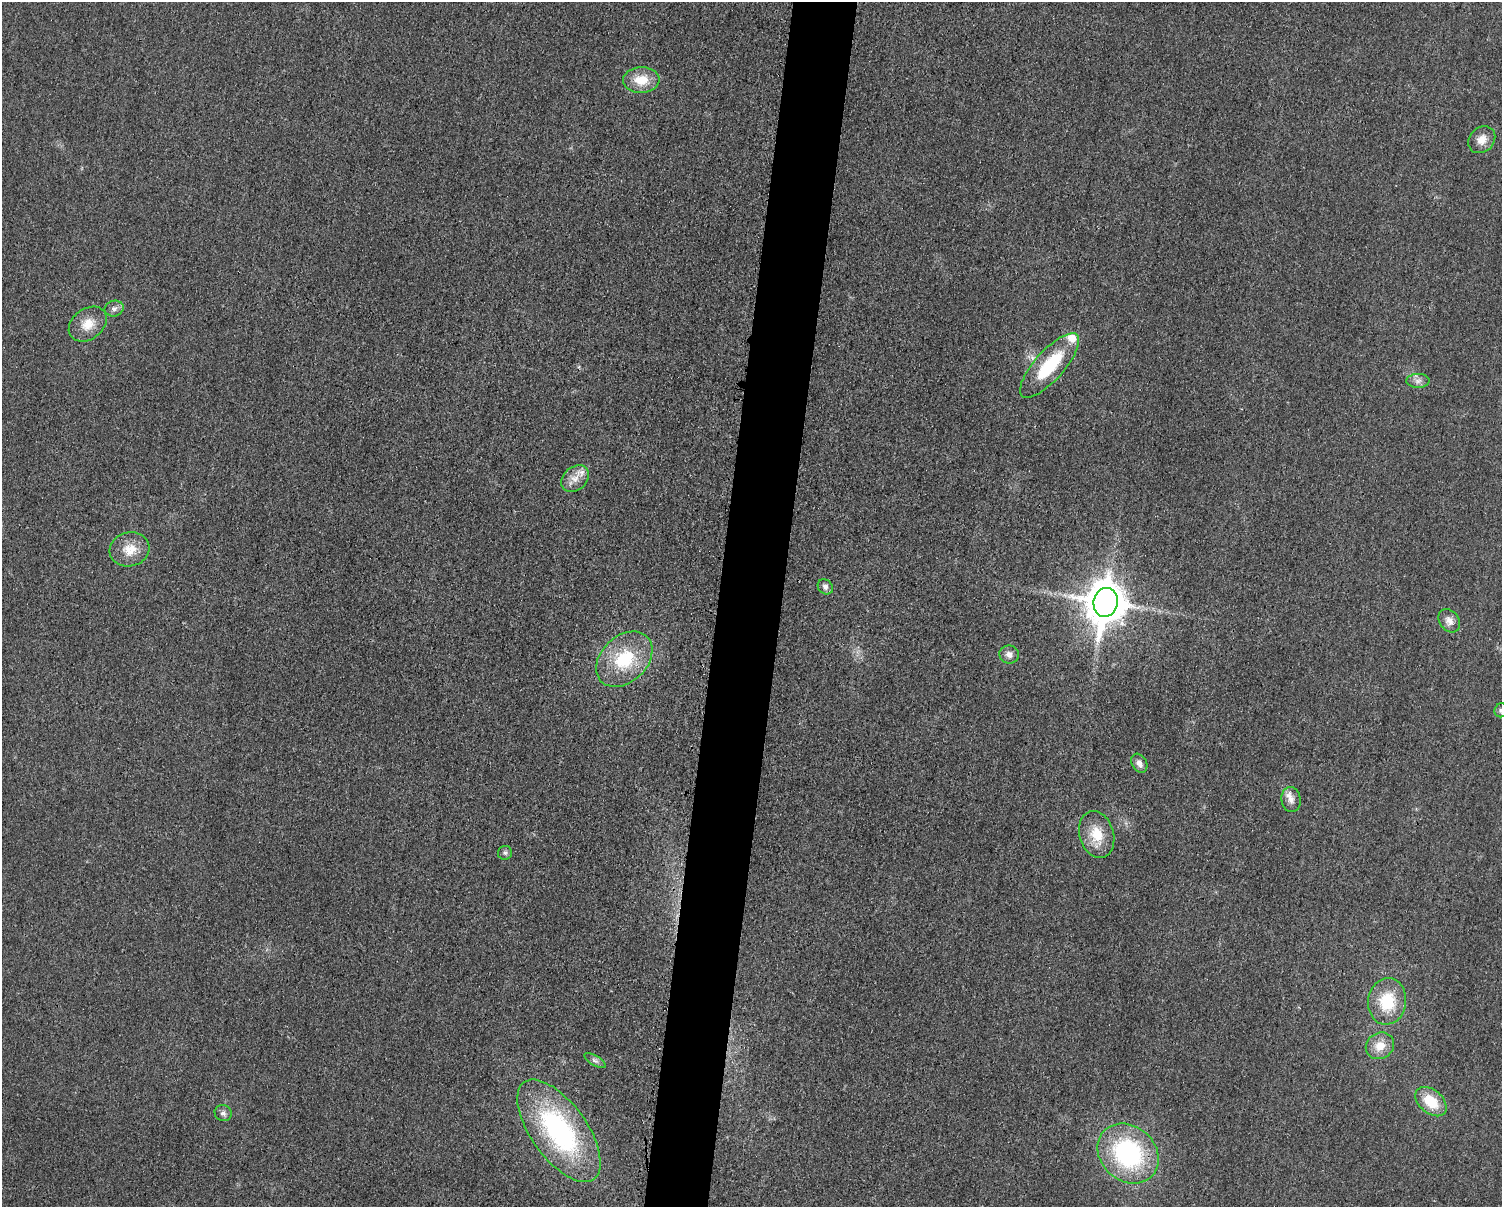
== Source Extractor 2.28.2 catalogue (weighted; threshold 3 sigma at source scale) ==
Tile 5 of 3 x 4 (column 2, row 2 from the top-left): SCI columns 1747-3246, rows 2421-3625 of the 4862 x 4841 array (HDU 1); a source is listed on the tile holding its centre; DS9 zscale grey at full resolution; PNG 1504 x 1209 px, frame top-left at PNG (2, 2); each listed source drawn as its Kron ellipse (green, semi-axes under 4 px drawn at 4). Shown black and unused: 4% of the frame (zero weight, under 3 of 4 exposures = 1% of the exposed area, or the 3 px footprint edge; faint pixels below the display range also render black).
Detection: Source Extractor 2.28.2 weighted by HDU 2 'WHT'; one run over the whole footprint, this tile lists its part. Background 0.029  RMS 0.0058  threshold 0.0262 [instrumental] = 3 sigma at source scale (4.5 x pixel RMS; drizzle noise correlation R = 1.50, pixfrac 1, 0.05/0.05 arcsec/px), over >= 5 px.
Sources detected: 27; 2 inside a brighter listed object's ellipse — not listed separately; the other 25 listed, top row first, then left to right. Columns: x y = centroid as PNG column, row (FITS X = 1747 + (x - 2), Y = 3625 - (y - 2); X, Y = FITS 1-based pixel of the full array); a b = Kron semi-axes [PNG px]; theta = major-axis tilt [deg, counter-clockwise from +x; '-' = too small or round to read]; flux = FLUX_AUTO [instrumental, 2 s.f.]
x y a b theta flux
641 80 18 13 3 12
1482 140 15 12 45 5.9
114 309 9 7 17 2.5
88 324 21 15 38 10
1049 366 41 14 48 33
1418 381 11 7 1 2.8
575 478 15 11 40 6.6
129 549 20 17 15 11
825 587 8 7 - 2.1
1106 602 14 12 80 1800
1449 621 13 9 -53 4.4
1009 654 10 9 - 3.5
624 659 32 23 43 33
1501 710 7 6 - 1.7
1139 763 10 7 -59 3.5
1291 799 12 9 -81 4.4
1097 835 24 17 -74 15
505 853 7 7 - 1.5
1387 1001 23 19 82 23
1380 1046 14 12 31 8.3
595 1060 12 5 -31 1.9
1431 1102 18 11 -41 17
223 1113 9 8 - 2.2
559 1131 60 28 -54 110
1128 1154 33 27 -42 86
Isophote crosses this tile's border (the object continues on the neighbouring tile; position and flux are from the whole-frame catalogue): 1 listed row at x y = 1501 710